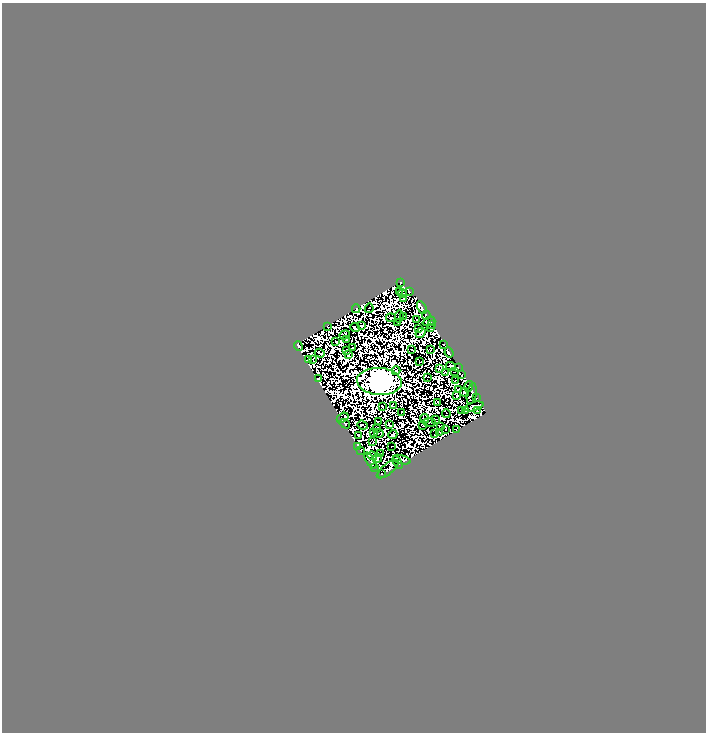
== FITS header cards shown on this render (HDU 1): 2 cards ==
NAXIS1  =                  704
NAXIS2  =                  730

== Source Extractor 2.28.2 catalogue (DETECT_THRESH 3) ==
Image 704 x 730 px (HDU 1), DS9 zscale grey, 1 PNG px = 1 image px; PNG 708 x 734 px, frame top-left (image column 1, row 730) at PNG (2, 3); each listed source drawn as its Kron ellipse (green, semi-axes under 4 px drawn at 4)
Background 3.22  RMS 5.5e-05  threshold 1.64e-04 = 3 sigma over >= 5 px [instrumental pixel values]
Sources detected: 197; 102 with non-positive FLUX_AUTO (blend fragments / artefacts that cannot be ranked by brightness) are neither listed nor drawn; the other 95 listed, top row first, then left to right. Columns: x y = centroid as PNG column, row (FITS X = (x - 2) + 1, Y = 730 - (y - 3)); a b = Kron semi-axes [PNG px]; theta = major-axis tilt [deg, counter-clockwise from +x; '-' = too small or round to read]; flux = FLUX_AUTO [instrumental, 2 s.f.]
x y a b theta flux
401 282 3 3 - 40
399 291 4 2 - 1.1
409 291 3 2 - 2.9
402 294 4 2 - 5.7
403 299 3 2 - 13
369 308 5 2 - 14
422 308 7 3 -63 32
356 309 4 2 - 7.1
426 315 4 3 - 27
399 316 6 2 79 0.064
403 316 3 2 - 6.3
391 318 5 2 - 12
416 320 3 2 - 16
398 322 3 2 - 15
429 322 6 2 18 2.1
432 324 3 2 - 6.3
362 325 4 3 - 16
327 326 3 2 - 8.5
430 327 4 2 - 5.5
355 328 5 2 - 4.2
419 328 3 2 - 0.4
420 333 5 4 - 11
344 335 5 4 - 7.2
346 340 2 2 - 14
336 342 3 2 - 1.3
444 344 3 2 - 0.59
298 346 5 3 - 88
353 348 2 2 - 12
412 350 2 2 - 3.8
430 350 4 2 - 1.1
346 351 3 2 - 7.3
320 353 5 2 - 1.5
449 353 5 2 - 15
348 354 3 3 - 14
309 360 3 2 - 9.9
313 360 3 2 - 0.14
420 362 2 2 - 13
451 366 5 4 - 4.7
458 367 2 2 - 12
440 369 2 2 - 4.9
396 371 4 2 - 6.8
454 371 3 2 - 6.9
445 372 3 2 - 10
461 375 3 2 - 3.2
428 377 3 2 - 1.1
318 378 3 2 - 15
455 380 3 2 - 3.6
379 381 22 13 -5 88000
469 386 5 3 - 20
458 389 4 2 - 16
464 392 4 2 - 14
472 394 10 5 78 14
457 396 3 2 - 1.2
477 398 3 2 - 11
438 402 4 2 - 7
393 406 4 3 - 6.8
474 406 9 4 15 1.6
382 407 2 2 - 6.8
461 410 2 2 - 19
465 411 2 2 - 7.9
477 411 2 2 - 21
401 412 2 2 - 2.4
446 414 4 2 - 4
343 418 6 3 32 4.9
425 419 4 2 - 9.2
435 420 3 2 - 8.3
378 422 3 2 - 8.7
430 422 6 2 -4 7.7
345 424 5 4 - 16
362 425 5 2 - 4.3
389 425 4 2 - 8.1
422 425 2 2 - 9.2
441 426 4 3 - 11
377 428 4 3 - 8.5
446 430 2 2 - 2.4
456 430 3 2 - 1.1
440 432 3 2 - 2.4
374 433 3 2 - 7.3
379 433 5 2 - 3.7
393 434 5 3 - 18
434 434 2 2 - 17
359 435 3 2 - 0.99
373 442 3 2 - 9.3
358 446 3 3 - 20
391 446 2 2 - 9.9
360 450 2 2 - 5.7
380 454 2 2 - 1.1
372 456 5 3 - 9.7
377 458 5 2 - 2.7
402 460 9 3 -17 29
370 461 9 4 -57 30
398 463 7 2 -58 20
375 467 2 2 - 4.3
388 469 13 5 39 87
382 474 2 2 - 17
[102 non-positive-flux detections neither listed nor drawn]